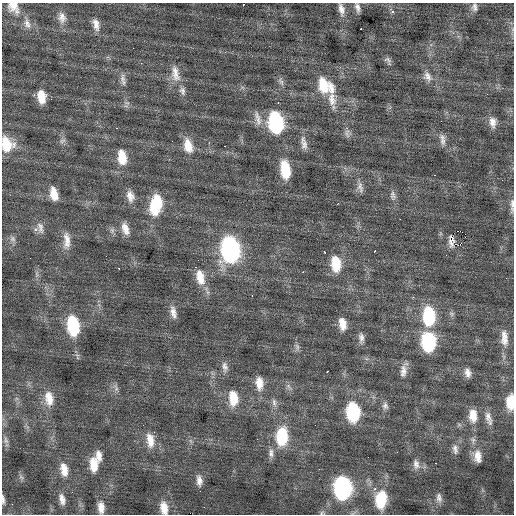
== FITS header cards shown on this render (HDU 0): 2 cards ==
NAXIS1  =                  512 / Axis length
NAXIS2  =                  512 / Axis length

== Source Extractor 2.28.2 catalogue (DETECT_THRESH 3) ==
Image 512 x 512 px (HDU 0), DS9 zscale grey, 1 PNG px = 1 image px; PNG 516 x 516 px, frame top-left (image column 1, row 512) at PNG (2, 3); no overlay
Background 0.106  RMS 0.95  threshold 2.84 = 3 sigma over >= 5 px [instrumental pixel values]
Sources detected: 114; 2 with non-positive FLUX_AUTO (blend fragments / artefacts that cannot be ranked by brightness) are not listed; the other 112 listed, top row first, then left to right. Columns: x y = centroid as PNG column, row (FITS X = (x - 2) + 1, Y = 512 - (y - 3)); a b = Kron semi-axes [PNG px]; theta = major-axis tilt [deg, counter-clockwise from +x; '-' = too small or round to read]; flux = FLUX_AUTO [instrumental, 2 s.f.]
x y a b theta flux
243 5 3 3 - 320
13 7 19 14 -49 810
357 7 10 5 -77 270
474 7 11 7 -89 260
341 9 16 7 -79 440
392 11 3 3 - 670
62 17 15 10 -82 510
27 24 15 9 -73 480
96 24 16 7 -76 480
361 29 3 2 - 1100
133 48 2 2 - 33
388 60 11 6 -55 200
141 63 3 3 - 70
175 73 25 11 -78 860
427 76 16 11 -65 530
122 79 14 7 89 330
281 81 12 6 -60 240
325 86 23 16 -43 2100
182 91 12 8 -78 290
41 97 13 8 -82 970
332 99 25 10 -81 890
278 102 3 2 - 75
258 118 22 8 -75 550
441 121 2 2 - 90
276 122 17 11 -79 7500
493 122 15 9 -84 520
117 128 2 2 - 47
347 133 14 6 -82 260
62 141 9 6 19 180
443 141 12 8 -87 360
7 144 17 13 -71 1500
304 145 14 9 -77 410
188 146 18 11 -76 1000
225 146 3 2 - 340
122 157 19 11 -81 1200
285 170 18 9 -81 2100
434 175 3 2 - 170
360 187 17 8 -78 380
54 194 15 8 -77 800
393 195 14 8 -77 300
130 196 15 9 -76 530
157 201 19 9 -71 1300
338 203 3 2 - 110
512 206 21 5 89 350
154 207 21 12 -81 1700
400 219 3 2 - 68
40 228 16 8 -76 380
125 229 16 8 -73 580
35 230 3 3 - 410
458 231 4 2 - 4700
12 239 9 8 - 230
67 241 23 9 -90 660
230 249 19 12 -84 14000
375 251 3 2 - 150
324 252 3 3 - 160
446 255 2 2 - 91
106 256 2 2 - 31
30 258 2 2 - 66
336 264 18 11 -83 1700
195 267 4 3 - 82
119 269 3 2 - 370
303 272 2 2 - 400
37 274 7 4 -71 130
200 277 22 11 -76 1100
252 296 3 2 - 64
173 312 17 8 -77 470
452 314 8 6 -11 160
429 316 18 11 -88 4100
342 324 14 8 -80 720
73 325 18 10 -81 3800
504 336 15 10 88 530
361 338 14 7 -88 310
504 340 14 12 79 570
429 342 16 11 -87 5100
297 347 10 6 -75 200
225 367 14 7 -83 330
403 371 17 8 82 470
327 372 3 2 - 600
468 373 12 7 -73 390
259 383 16 9 -85 790
116 388 13 6 -70 240
49 398 20 11 -82 970
233 398 17 10 -85 1300
274 402 12 6 -81 260
510 402 17 8 88 1100
385 406 10 8 -71 250
353 412 16 10 -87 5100
473 415 16 10 -86 890
488 418 20 8 -74 470
315 425 2 2 - 25
282 436 20 12 86 3000
6 440 11 6 -78 230
150 440 20 10 -81 900
455 449 13 7 -81 320
271 453 13 7 89 320
98 456 15 7 -85 520
477 456 17 10 -83 720
436 463 3 2 - 68
416 464 15 9 -76 460
94 465 18 10 -87 1100
319 469 2 2 - 31
64 470 18 10 -79 850
21 477 9 6 -54 180
199 480 14 7 -84 410
342 488 15 11 -88 12000
375 489 4 3 - 170
439 498 14 8 -81 340
62 499 15 8 -75 490
381 499 21 13 85 2400
3 500 13 4 -85 210
101 507 14 8 -87 590
164 508 16 9 -79 770
At the frame edge (FLAGS 8, measured only in part): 8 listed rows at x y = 243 5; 13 7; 7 144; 512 206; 510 402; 342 488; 3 500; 164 508
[2 non-positive-flux detections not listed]